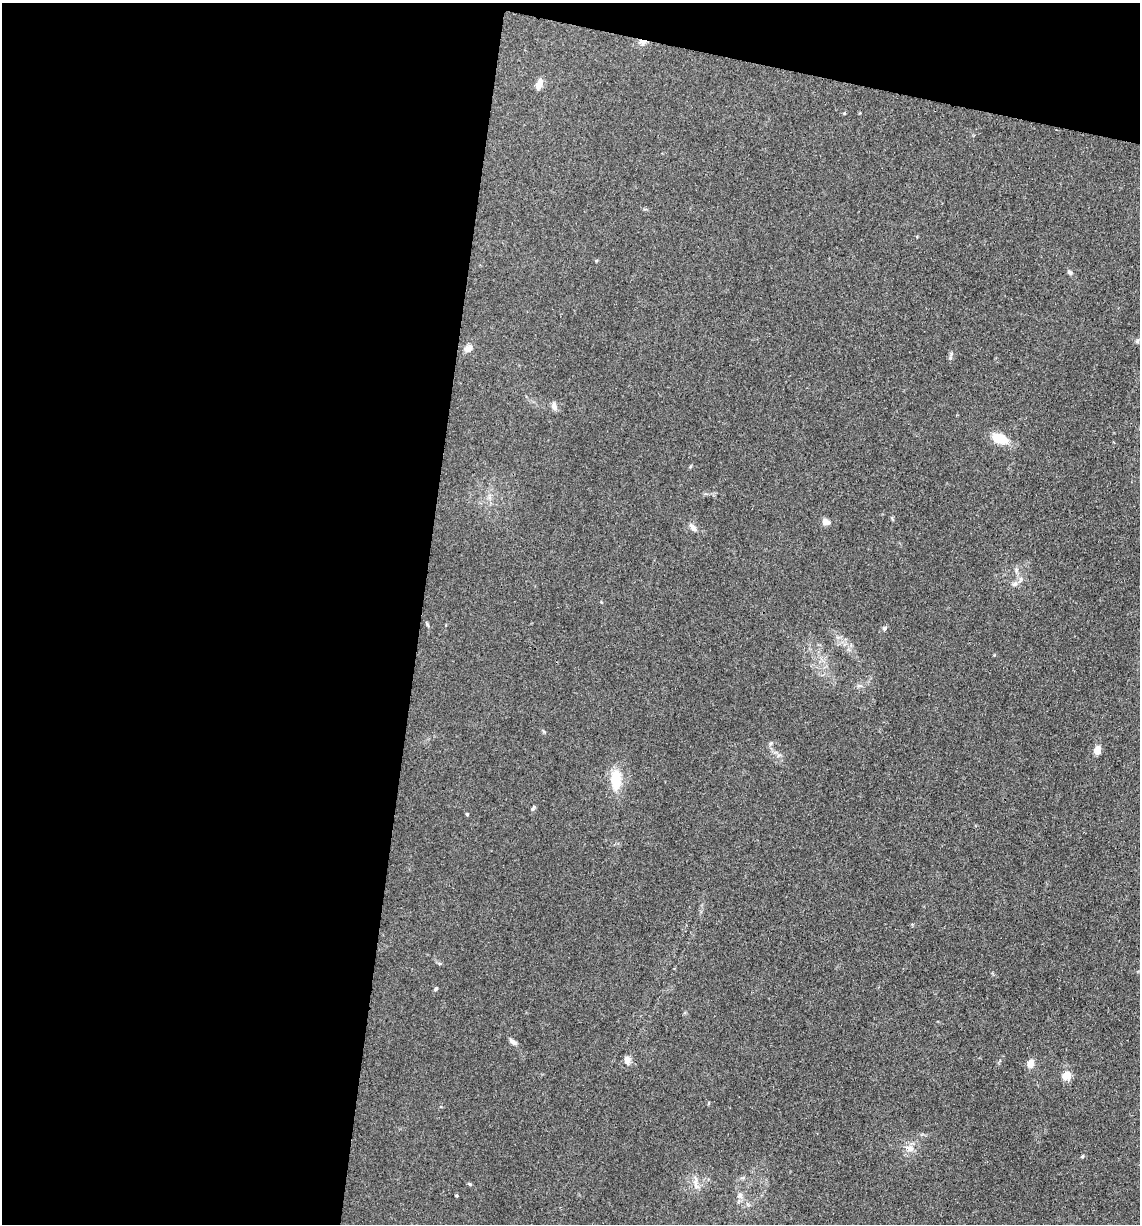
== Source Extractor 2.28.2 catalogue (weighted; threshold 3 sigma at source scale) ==
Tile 1 of 4 x 4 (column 1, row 1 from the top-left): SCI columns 243-1380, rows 3673-4894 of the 4920 x 4899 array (HDU 1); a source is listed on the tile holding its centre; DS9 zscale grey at full resolution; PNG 1142 x 1226 px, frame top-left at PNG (2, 3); no overlay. Shown black and unused: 40% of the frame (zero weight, under 3 of 4 exposures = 1% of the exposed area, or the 3 px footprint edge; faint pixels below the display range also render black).
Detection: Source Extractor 2.28.2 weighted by HDU 2 'WHT'; one run over the whole footprint, this tile lists its part. Background 0.104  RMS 0.0065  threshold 0.0294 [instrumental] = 3 sigma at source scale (4.5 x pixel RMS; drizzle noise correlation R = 1.50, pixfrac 1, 0.05/0.05 arcsec/px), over >= 5 px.
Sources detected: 26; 1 cosmic-ray / hot-pixel residue — not listed; the other 25 listed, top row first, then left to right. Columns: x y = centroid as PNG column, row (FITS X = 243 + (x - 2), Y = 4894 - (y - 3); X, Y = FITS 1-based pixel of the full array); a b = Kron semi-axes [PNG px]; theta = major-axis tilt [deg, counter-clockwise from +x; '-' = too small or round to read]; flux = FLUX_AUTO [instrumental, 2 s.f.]
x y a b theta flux
539 84 13 7 68 4.8
1070 272 8 5 -46 1.4
1137 341 6 5 - 1
468 348 11 8 30 3.3
951 354 5 5 - 1
554 406 10 7 -75 2.7
1000 439 19 10 -19 15
826 522 10 7 -15 3.3
693 527 12 6 -49 3.1
1014 584 8 5 27 2
885 628 7 5 52 1.3
1097 751 8 6 83 6.4
616 780 24 12 88 17
533 808 7 4 45 0.95
467 814 4 3 - 0.8
436 989 6 4 61 0.86
513 1042 12 5 -36 2.4
627 1060 12 8 -85 3.4
1030 1064 10 7 69 5.1
1067 1075 7 6 - 9.7
910 1148 12 9 -12 4.8
1083 1156 5 3 - 0.64
696 1183 22 6 -86 4.1
456 1196 4 3 - 0.67
740 1196 8 7 - 2.3
Unlisted compact peaks at least as high as the median listed source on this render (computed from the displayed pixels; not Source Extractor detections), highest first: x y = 470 1184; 771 743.